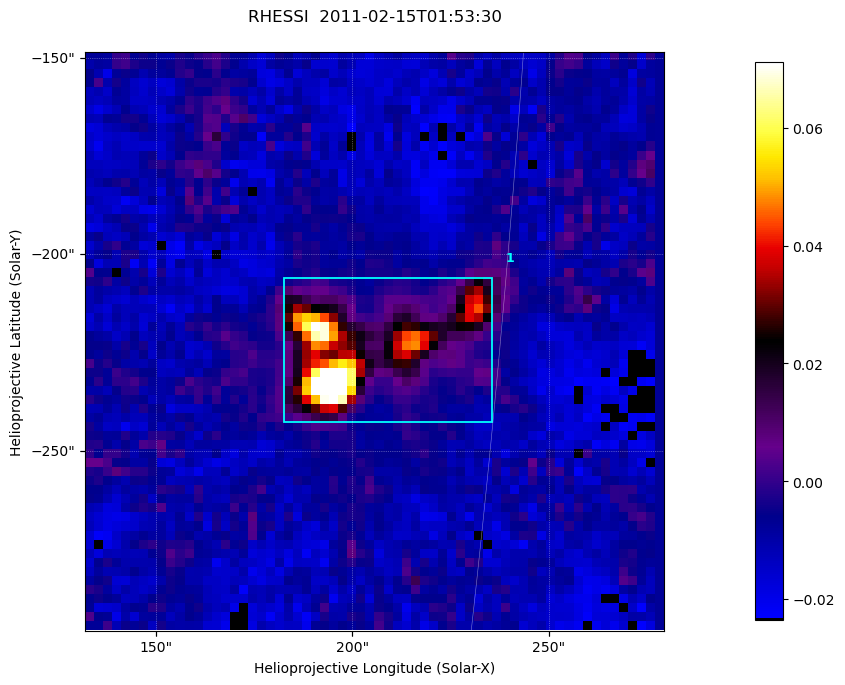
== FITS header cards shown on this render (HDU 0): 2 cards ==
TELESCOP= 'RHESSI  '           / Name of the Telescope or Mission
DATE_OBS= '2011-02-15T01:53:30.000' / nominal U.T. date when integration of this

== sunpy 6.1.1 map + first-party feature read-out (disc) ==
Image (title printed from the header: RHESSI  2011-02-15T01:53:30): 64 x 64 px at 2.3 arcsec/px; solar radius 971 arcsec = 422 px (partial field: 0.7% of the solar disc is inside the frame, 100% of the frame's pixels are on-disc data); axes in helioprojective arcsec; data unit not stated in the header (colour bar unlabelled)
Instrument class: DISC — disc imager (sunpy class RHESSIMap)
Bright regions (active regions / flare kernels): reference = the on-disc median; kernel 3 px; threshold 5 sigma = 0.0244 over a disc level ~-0.00901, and >= 1.15x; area >= 9 px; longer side >= 3 px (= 6.9 arcsec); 1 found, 1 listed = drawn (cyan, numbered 1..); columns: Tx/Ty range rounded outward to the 5 arcsec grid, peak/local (2 s.f.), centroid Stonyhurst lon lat
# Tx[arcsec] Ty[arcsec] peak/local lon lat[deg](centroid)
1 180..235 -245..-205 -12 +13 -20